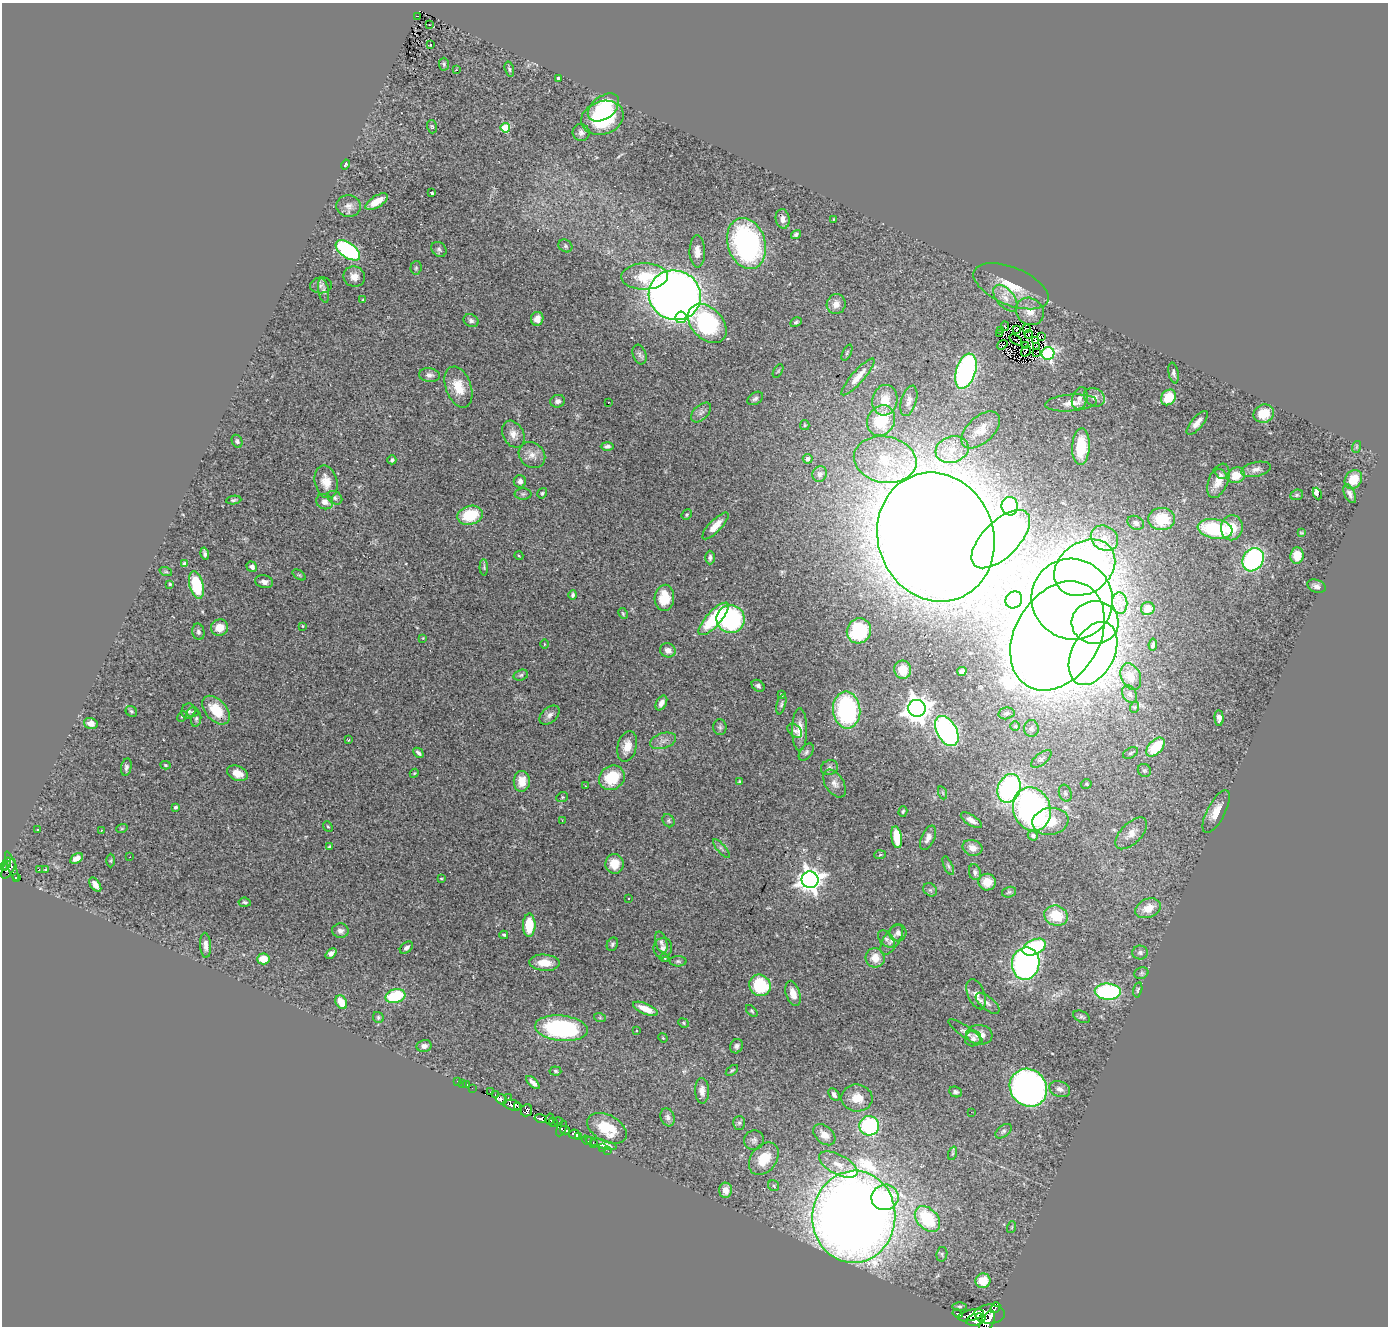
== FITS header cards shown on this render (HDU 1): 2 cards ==
NAXIS1  =                 1386
NAXIS2  =                 1324

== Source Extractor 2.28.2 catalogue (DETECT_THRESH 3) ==
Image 1386 x 1324 px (HDU 1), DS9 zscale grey, 1 PNG px = 1 image px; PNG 1390 x 1328 px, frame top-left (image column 1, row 1324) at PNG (2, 3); each listed source drawn as its Kron ellipse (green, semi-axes under 4 px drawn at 4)
Background 0.849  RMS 0.055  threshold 0.164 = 3 sigma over >= 5 px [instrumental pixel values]
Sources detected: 355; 7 with non-positive FLUX_AUTO (blend fragments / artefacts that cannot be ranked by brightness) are neither listed nor drawn; the other 348 listed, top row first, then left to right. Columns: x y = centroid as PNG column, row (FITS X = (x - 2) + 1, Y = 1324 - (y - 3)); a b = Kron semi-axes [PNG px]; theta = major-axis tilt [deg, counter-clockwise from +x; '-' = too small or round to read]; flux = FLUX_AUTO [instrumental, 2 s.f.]
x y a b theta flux
417 16 4 2 - 4
429 25 2 2 - 5.2
430 45 3 3 - 62
444 64 6 5 - 6.1
509 69 8 4 -76 6.7
456 70 3 2 - 5.5
558 78 3 3 - 6.1
603 108 18 11 38 150
602 118 22 16 18 300
432 127 7 5 -73 5.2
505 128 5 5 - 150
581 133 9 8 - 15
345 164 5 3 - 6.1
432 193 3 3 - 8.7
377 202 13 5 31 56
349 206 12 11 - 22
783 219 10 7 -81 19
834 219 3 2 - 2.5
796 234 5 4 - 8.5
746 243 26 18 -73 740
565 246 7 6 - 7.8
439 249 8 6 -43 9.8
348 250 14 7 -36 470
697 251 16 7 -89 32
416 268 7 5 86 6.6
645 276 23 13 1 130
354 277 11 10 - 30
321 285 11 8 2 13
1011 286 40 18 -23 130
324 290 12 5 -79 13
675 295 26 24 -22 4100
1005 298 16 8 -50 32
363 300 3 3 - 6.2
836 304 10 9 - 29
1030 311 15 13 -40 41
681 317 6 5 - 130
537 319 7 6 - 22
471 321 8 6 -26 11
796 322 6 4 27 6.7
707 324 23 15 -46 430
1005 326 4 3 - 4.4
1017 329 3 2 - 0.71
1027 329 4 2 - 2.9
1000 330 3 2 - 4.1
1000 334 3 2 - 2.6
1029 334 4 2 - 3.1
1042 336 2 2 - 6.6
1016 340 7 2 -36 4.6
1035 340 3 2 - 2.2
1002 345 5 3 - 4.6
1026 346 3 2 - 4.8
1036 347 3 2 - 4.2
1026 351 6 2 56 4.4
847 353 9 4 64 5
1036 353 2 2 - 3.2
1048 353 6 6 - 630
639 354 10 6 -70 11
778 371 7 3 59 3.8
966 371 18 9 72 770
1174 373 10 5 -79 12
429 375 10 7 -6 17
858 377 24 6 49 44
458 387 21 12 -70 78
1094 397 11 9 -30 23
1169 397 8 7 - 93
755 398 8 5 34 10
1080 398 11 7 73 20
885 400 15 12 80 68
558 401 7 6 - 14
909 401 16 7 73 22
608 402 2 2 - 3.1
1071 403 26 8 4 38
701 412 12 7 44 15
1264 414 10 9 - 75
881 420 16 13 62 170
1197 423 14 6 50 26
805 425 5 4 - 4.2
981 430 23 13 43 50
513 434 14 10 -62 32
237 441 7 5 -63 6.3
607 446 6 4 -1 10
1081 447 18 8 87 130
1356 447 6 4 71 4.4
952 450 17 13 18 65
532 455 14 12 -40 33
808 459 5 5 - 15
392 460 4 4 - 7.3
885 460 31 23 -10 210
1256 469 15 7 12 20
820 474 8 7 - 17
1221 474 6 4 -34 10
1236 475 9 8 - 64
1353 479 10 8 57 68
520 481 6 6 - 15
1218 481 18 9 68 48
326 482 16 11 -77 52
542 493 5 4 - 6.2
523 494 8 5 1 8.2
1317 494 6 4 -67 32
1350 494 10 5 -65 14
1297 495 6 5 - 5.7
335 498 8 6 -35 11
234 500 7 4 6 6.7
325 502 8 7 - 24
1010 506 9 8 - 270
470 515 13 9 16 150
687 515 5 4 - 5
1162 519 13 11 -3 150
1136 523 8 6 -29 16
715 526 17 6 46 39
1232 528 12 10 79 71
1215 529 18 9 -8 320
1301 533 3 2 - 3.6
936 537 65 57 -69 16000
1104 538 14 12 -32 52
1001 539 37 18 45 1200
205 554 6 3 -75 10
1297 555 8 6 83 48
519 556 4 3 - 3.2
710 557 7 4 -90 9
1253 560 12 10 59 620
185 564 4 4 - 15
252 567 5 5 - 16
484 567 8 4 -88 5.7
1085 568 33 25 36 1100
166 572 6 4 -19 4.2
299 575 7 4 -36 4.9
264 582 9 6 -13 19
170 584 3 2 - 3.6
196 585 14 7 -75 180
1316 586 9 6 -20 15
573 595 4 3 - 6.6
664 598 13 10 87 85
1072 599 41 40 - 5800
1014 600 9 8 - 18
1120 603 11 7 -82 26
1148 609 7 6 - 25
623 613 6 4 -63 5.2
714 619 21 7 48 250
731 619 14 14 - 490
1095 622 23 21 0 1200
302 626 3 2 - 2.7
220 627 9 8 - 55
859 631 13 11 57 220
198 632 8 6 -77 9.7
1057 636 58 42 59 8700
423 638 4 4 - 3.2
544 644 4 3 - 3
1153 645 6 4 82 7.3
668 650 8 7 - 23
1093 654 33 21 63 2900
903 670 9 8 - 62
962 671 5 4 - 8.9
521 675 7 5 17 7.6
1131 677 14 9 -67 37
758 686 7 5 -38 10
1130 694 9 6 -60 13
782 695 3 3 - 5.5
661 703 8 5 61 20
781 704 10 4 75 8.1
1135 707 6 4 70 4.8
917 708 8 8 - 4200
216 710 17 10 -48 98
847 710 18 13 -85 530
131 711 6 5 - 7
188 711 7 7 - 11
193 712 6 4 17 5.9
1006 713 8 6 12 9.8
550 715 11 7 41 18
182 716 6 4 63 5.2
1219 718 8 4 -87 19
196 719 8 5 80 8.1
91 723 7 5 -16 21
1015 726 5 5 - 4.9
720 727 8 6 -87 9.1
1031 728 8 7 - 13
800 730 21 7 -90 41
795 731 8 5 -44 11
947 731 16 10 -60 710
349 740 4 2 - 2.6
663 741 13 7 17 22
627 746 16 9 75 45
1156 747 11 7 46 130
806 752 10 6 53 10
418 753 6 3 -44 8.8
1130 753 8 5 27 7
1041 759 12 5 38 13
165 765 5 4 - 4.5
126 767 9 5 78 10
829 768 8 7 - 11
1144 770 7 6 - 7.6
237 773 11 7 -23 40
414 773 4 4 - 3.9
612 778 13 11 33 140
522 781 10 8 87 50
740 782 3 3 - 5.2
835 783 15 9 -57 25
1086 784 5 4 - 5.9
585 786 2 2 - 2.9
1009 788 15 11 68 640
943 793 7 4 -71 5.2
1065 793 9 6 -71 9.4
562 797 6 4 22 5.1
175 807 4 3 - 6.9
1032 809 22 18 -70 1000
903 811 5 4 - 5.2
1216 811 24 9 63 44
562 820 2 2 - 2.2
971 820 12 5 -32 21
668 821 7 5 -56 7.1
1050 821 18 13 9 87
328 827 5 4 - 4.5
122 828 6 3 19 4.6
38 829 2 2 - 2.3
101 830 3 2 - 4.1
1131 833 20 10 45 41
1033 836 5 4 - 13
897 837 11 5 -81 93
928 838 13 6 66 20
329 847 3 3 - 4.1
721 848 12 3 -50 8.5
972 848 10 8 -16 28
880 855 6 4 5 3.9
130 857 2 2 - 2.2
76 858 7 4 31 18
111 861 7 4 89 4.3
6 864 6 3 70 8.1
614 864 10 9 - 58
12 866 15 2 -70 33
948 866 10 4 -66 8
4 867 2 2 - 24
8 869 11 5 61 57
39 869 2 2 - 870
45 870 3 3 - 19
975 872 8 6 -74 9.9
16 878 4 3 - 26
441 879 3 2 - 3.5
810 880 8 8 - 3000
987 882 9 8 - 54
95 885 8 4 -55 20
930 890 7 6 - 8.8
1009 892 7 5 14 6.8
629 899 3 2 - 5.9
245 902 6 4 -6 6.8
1148 908 13 9 22 50
1056 916 12 10 -18 120
529 925 11 6 90 110
340 931 8 7 - 14
898 933 8 8 - 20
504 935 4 3 - 5
886 939 10 6 -46 13
892 940 17 8 57 28
661 942 11 5 -73 13
612 944 7 5 63 8.2
206 945 12 5 -86 20
1034 947 12 7 23 370
406 948 7 5 38 9.9
663 948 10 9 - 19
1140 952 8 7 - 11
331 953 6 4 41 17
664 958 5 4 - 4.7
875 958 10 9 - 44
263 959 6 5 - 40
678 961 8 5 -1 7.7
544 963 15 8 -3 58
1026 963 16 14 79 980
1141 973 7 5 22 7.5
760 985 11 10 - 200
1138 990 8 4 78 6.3
1108 992 13 8 -4 450
793 993 13 7 -73 39
976 994 16 8 -68 27
395 996 10 7 16 200
341 1002 7 5 -57 58
988 1003 14 6 -40 18
645 1009 13 5 -24 53
752 1011 7 4 -47 5.5
378 1017 6 5 - 6.2
1082 1017 9 5 -27 8
600 1018 6 4 -18 4.7
683 1023 5 4 - 4.9
561 1028 26 12 -6 520
636 1031 3 3 - 14
966 1032 20 5 -35 16
979 1035 13 10 -6 39
663 1038 5 4 - 3.4
973 1039 8 7 - 15
424 1046 7 6 - 17
737 1046 7 6 - 12
732 1070 7 4 37 5.2
555 1071 6 4 -6 6.9
457 1081 3 2 - 5.2
533 1082 8 4 -43 14
463 1083 2 2 - 3.5
467 1085 3 2 - 16
472 1088 2 2 - 2.4
1028 1088 20 18 -47 1600
1060 1089 11 7 -22 18
702 1091 13 7 -88 24
491 1092 3 2 - 20
956 1092 6 5 - 8.1
495 1094 2 2 - 9.1
834 1094 7 4 -57 11
508 1097 3 2 - 16
857 1098 15 13 -8 58
501 1099 6 5 - 37
513 1105 9 5 -14 360
518 1107 4 2 - 77
526 1110 6 5 - 140
971 1112 2 2 - 13
668 1117 9 7 -71 14
541 1119 6 4 -14 77
550 1119 6 4 78 63
558 1121 4 3 - 20
553 1122 4 2 - 33
739 1123 7 6 - 7.2
869 1126 10 9 - 370
562 1128 8 3 63 54
607 1128 21 13 -29 110
565 1130 5 4 - 48
1003 1131 9 5 38 10
574 1134 5 5 - 110
824 1135 13 8 -41 34
579 1136 4 3 - 50
587 1140 5 3 - 6.9
754 1140 10 9 - 14
593 1143 3 2 - 5.9
601 1144 16 4 -15 18
603 1148 3 2 - 11
608 1151 3 3 - 4.5
953 1153 7 4 71 5.2
764 1159 18 12 53 90
838 1165 21 9 -28 53
774 1186 6 5 - 7
725 1190 8 6 -87 33
885 1197 13 12 - 140
854 1217 46 41 85 7000
927 1219 15 10 -46 250
1012 1227 6 3 72 3.8
942 1254 7 5 81 7.1
983 1281 7 7 - 72
959 1306 7 3 0 5.3
995 1308 6 2 52 120
958 1314 5 3 - 27
990 1314 15 9 -2 830
971 1315 13 5 14 360
976 1320 10 5 16 230
987 1322 13 6 62 570
At the frame edge (FLAGS 8, measured only in part): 1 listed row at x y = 987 1322
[7 non-positive-flux detections neither listed nor drawn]